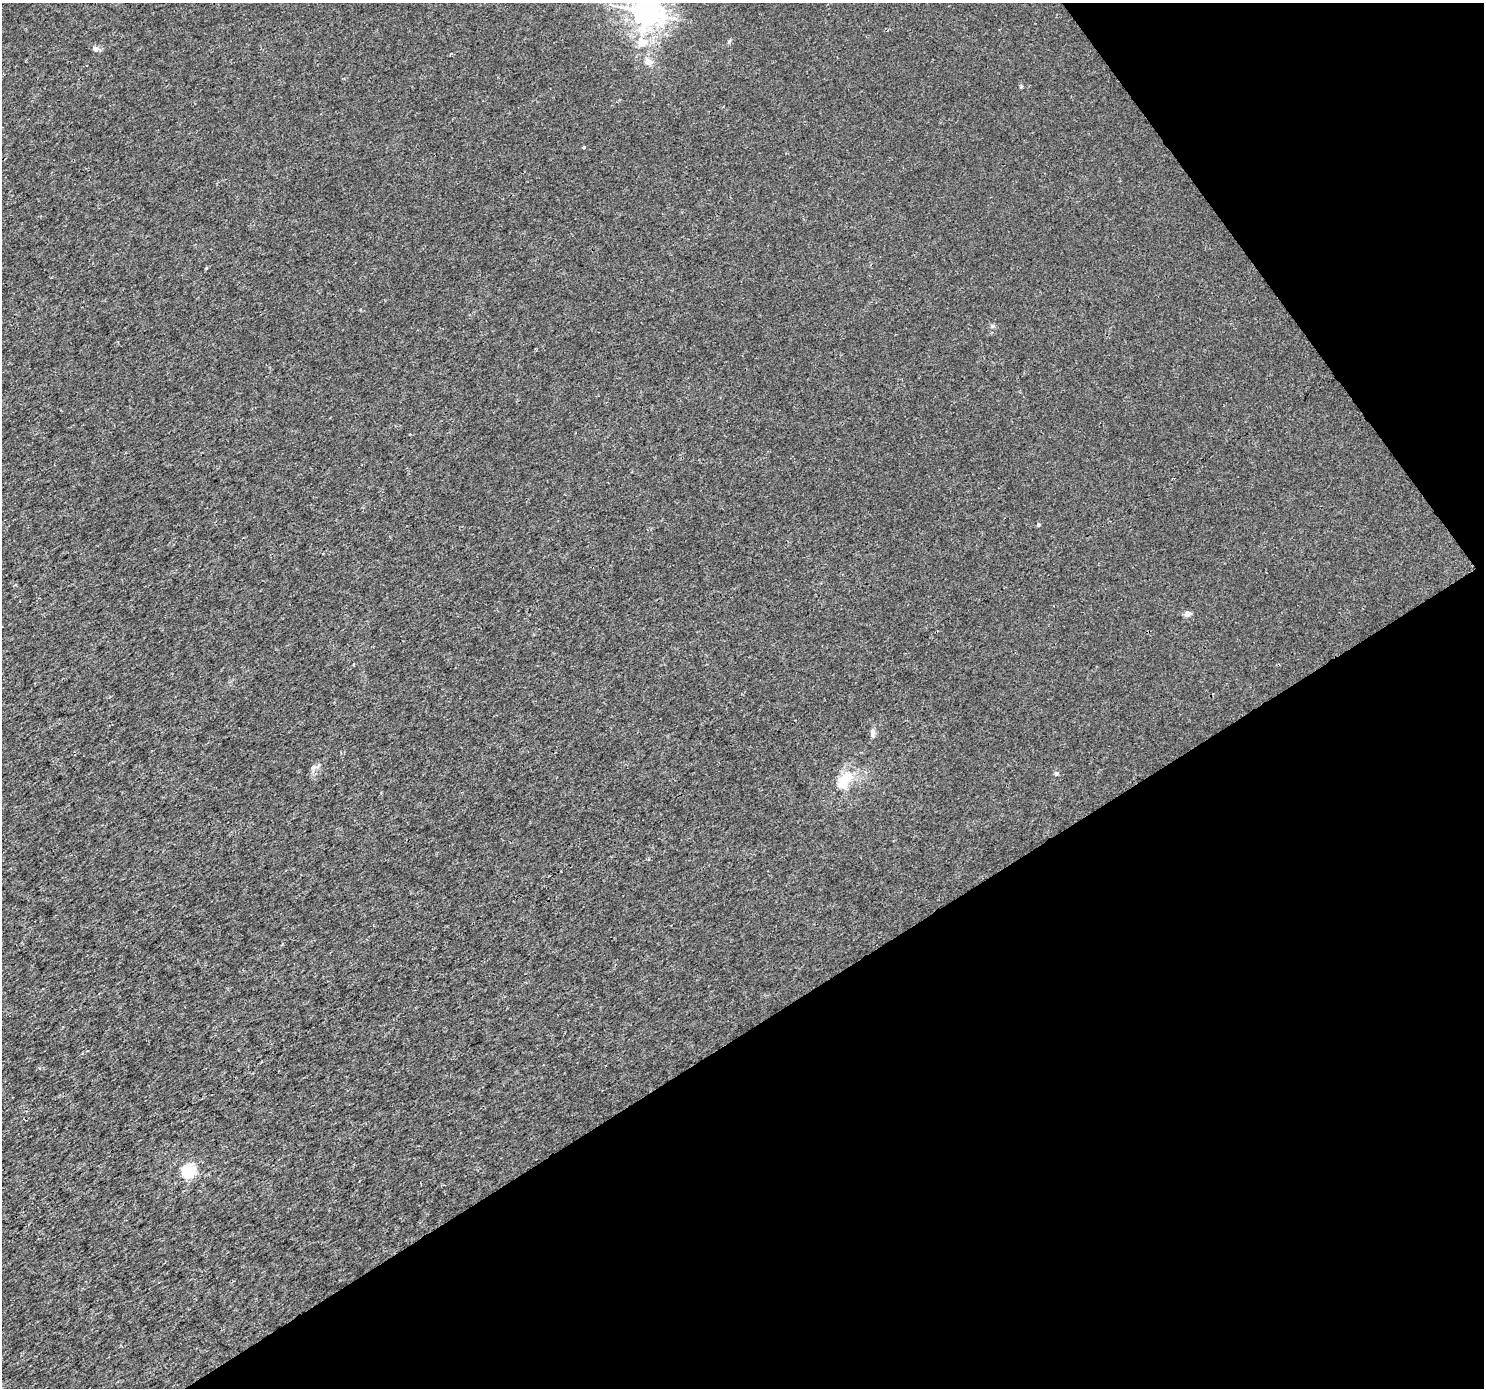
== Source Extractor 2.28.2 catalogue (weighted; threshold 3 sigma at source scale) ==
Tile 12 of 4 x 4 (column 4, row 3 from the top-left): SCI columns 4452-5933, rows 1574-2959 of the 5933 x 5856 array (HDU 1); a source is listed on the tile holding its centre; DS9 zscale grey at full resolution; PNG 1486 x 1390 px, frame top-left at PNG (2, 3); no overlay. Shown black and unused: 32% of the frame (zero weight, under 3 of 4 exposures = <1% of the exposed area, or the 3 px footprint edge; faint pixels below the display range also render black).
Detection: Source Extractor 2.28.2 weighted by HDU 2 'WHT'; one run over the whole footprint, this tile lists its part. Background 0.00147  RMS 0.0022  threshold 0.01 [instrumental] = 3 sigma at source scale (4.5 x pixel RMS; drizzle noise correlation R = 1.50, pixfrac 1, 0.0396/0.0396 arcsec/px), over >= 5 px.
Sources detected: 14; all 14 listed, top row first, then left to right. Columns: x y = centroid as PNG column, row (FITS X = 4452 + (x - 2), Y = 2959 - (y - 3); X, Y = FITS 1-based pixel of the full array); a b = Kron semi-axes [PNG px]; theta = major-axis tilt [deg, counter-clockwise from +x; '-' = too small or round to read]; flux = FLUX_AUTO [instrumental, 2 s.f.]
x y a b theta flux
646 12 9 8 - 260
642 43 9 8 - 2.8
95 48 8 6 -5 0.84
648 62 13 7 -1 1.2
1021 87 5 3 - 0.31
584 147 4 3 - 0.21
206 268 5 3 - 0.18
1038 525 5 4 - 0.34
1187 614 5 4 - 1.9
873 733 13 6 88 0.88
313 767 8 6 42 0.71
1056 773 6 4 -44 0.33
844 780 25 13 53 6
188 1171 6 6 - 30
Isophote crosses this tile's border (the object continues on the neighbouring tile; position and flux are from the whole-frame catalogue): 1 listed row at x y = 646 12
Unlisted compact peaks at least as high as the median listed source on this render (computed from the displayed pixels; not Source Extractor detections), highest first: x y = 992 326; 729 41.